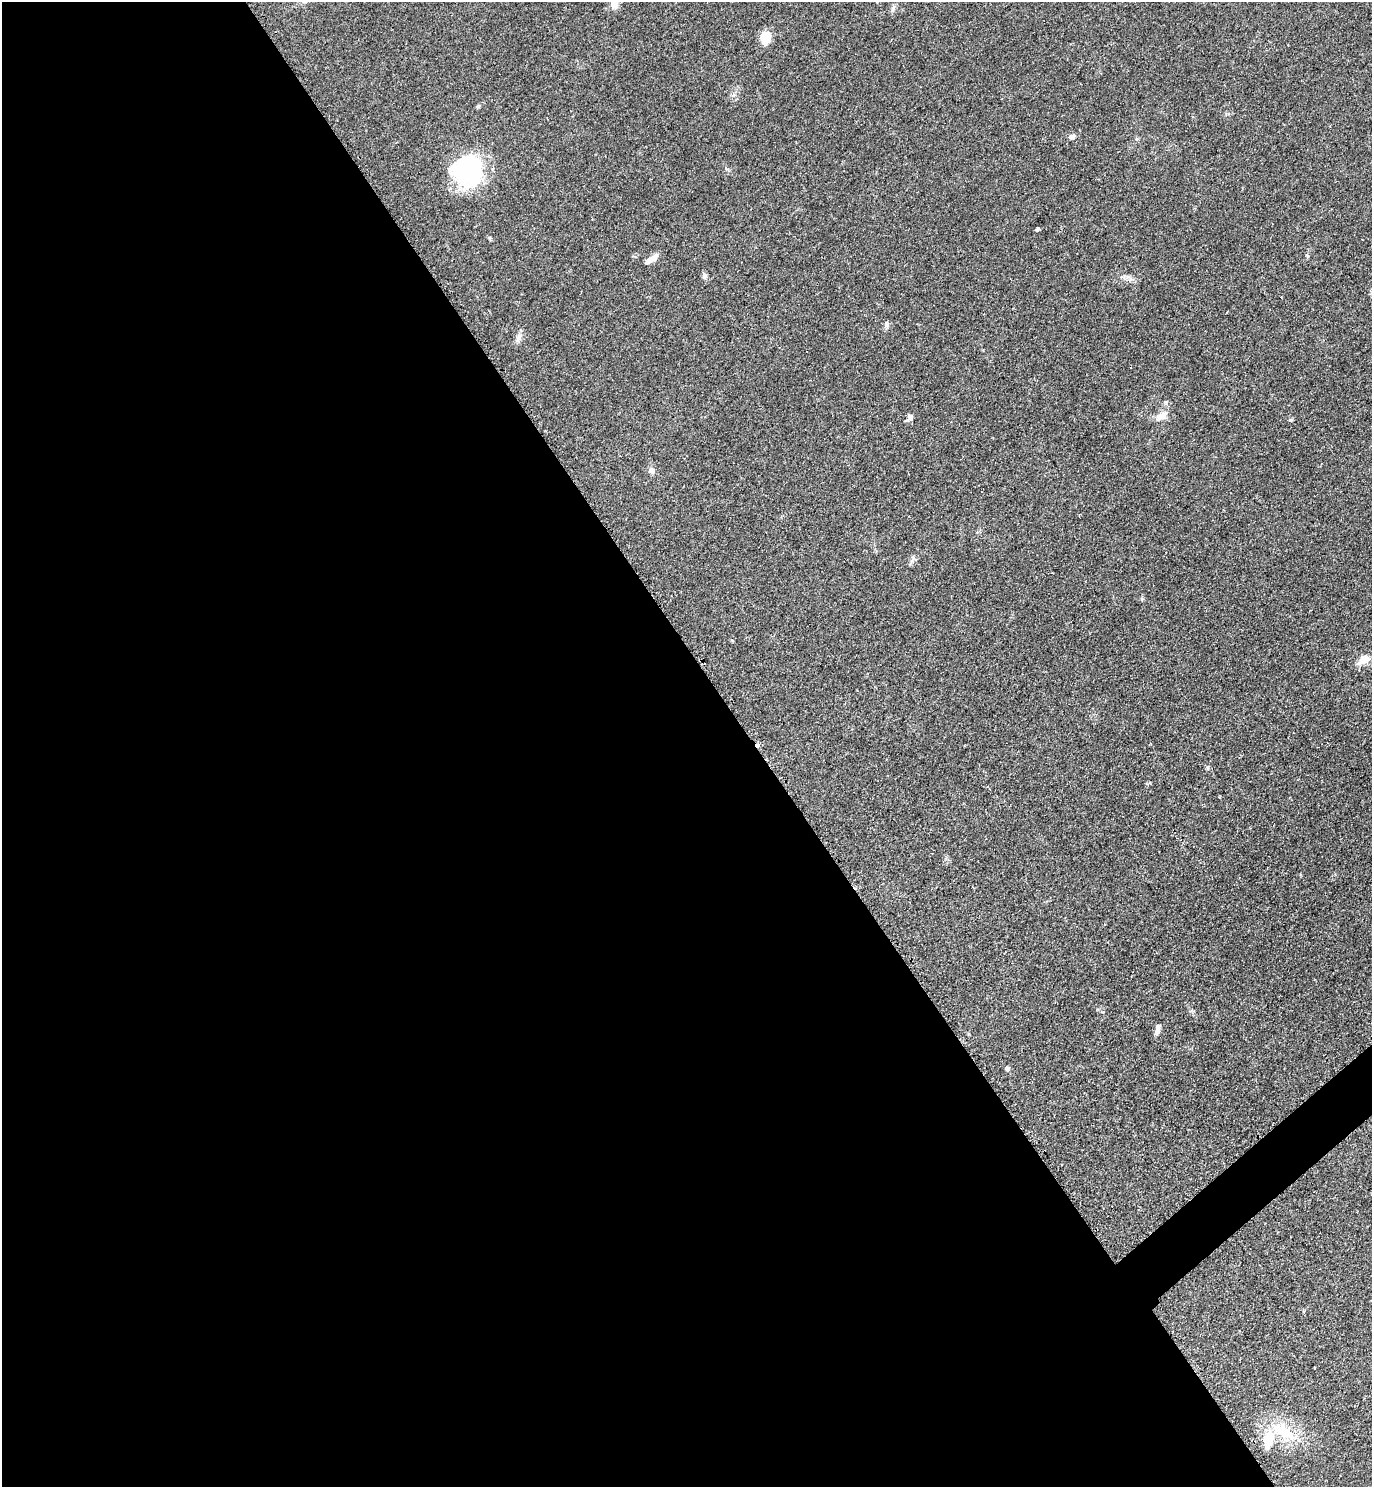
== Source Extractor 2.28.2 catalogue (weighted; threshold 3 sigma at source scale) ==
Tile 9 of 4 x 4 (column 1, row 3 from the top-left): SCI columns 313-1682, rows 1491-2975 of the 5958 x 5961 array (HDU 1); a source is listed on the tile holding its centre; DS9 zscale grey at full resolution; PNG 1374 x 1489 px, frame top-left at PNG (2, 2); no overlay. Shown black and unused: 56% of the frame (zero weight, under 2 of 3 exposures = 1% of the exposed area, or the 3 px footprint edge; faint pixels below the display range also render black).
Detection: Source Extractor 2.28.2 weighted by HDU 2 'WHT'; one run over the whole footprint, this tile lists its part. Background 0.0796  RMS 0.0079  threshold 0.0355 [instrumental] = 3 sigma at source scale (4.5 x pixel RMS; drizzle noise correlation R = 1.50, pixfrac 1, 0.05/0.05 arcsec/px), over >= 5 px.
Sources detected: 22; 1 cosmic-ray / hot-pixel residue — not listed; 1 inside a brighter listed object's ellipse — not listed separately; the other 20 listed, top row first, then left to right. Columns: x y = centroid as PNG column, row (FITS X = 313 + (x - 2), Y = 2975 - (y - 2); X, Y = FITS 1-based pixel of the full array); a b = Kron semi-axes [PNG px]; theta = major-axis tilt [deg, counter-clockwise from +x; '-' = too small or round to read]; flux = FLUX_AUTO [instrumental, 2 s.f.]
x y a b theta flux
614 5 10 8 -53 4.7
893 9 11 4 71 2.1
765 37 12 9 84 15
478 106 6 5 - 1.1
1072 137 6 5 - 3.6
467 170 33 33 - 83
1037 229 4 3 - 1.8
651 259 16 6 35 6.2
704 276 8 5 70 1.7
887 325 6 6 - 1.7
519 337 13 7 49 3.7
1162 416 18 10 26 7.2
910 417 8 7 - 2.4
1290 420 5 4 - 1.1
651 470 9 8 - 3
1364 659 7 5 31 23
1105 924 3 3 - 1.5
1157 1029 13 6 76 3.7
1007 1069 5 5 - 2.6
1284 1432 38 18 -33 33
Isophote crosses this tile's border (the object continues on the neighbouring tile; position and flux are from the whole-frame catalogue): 1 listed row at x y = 614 5
Unlisted compact peaks at least as high as the median listed source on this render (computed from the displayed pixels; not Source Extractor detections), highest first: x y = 913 558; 489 238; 1207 767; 1142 599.